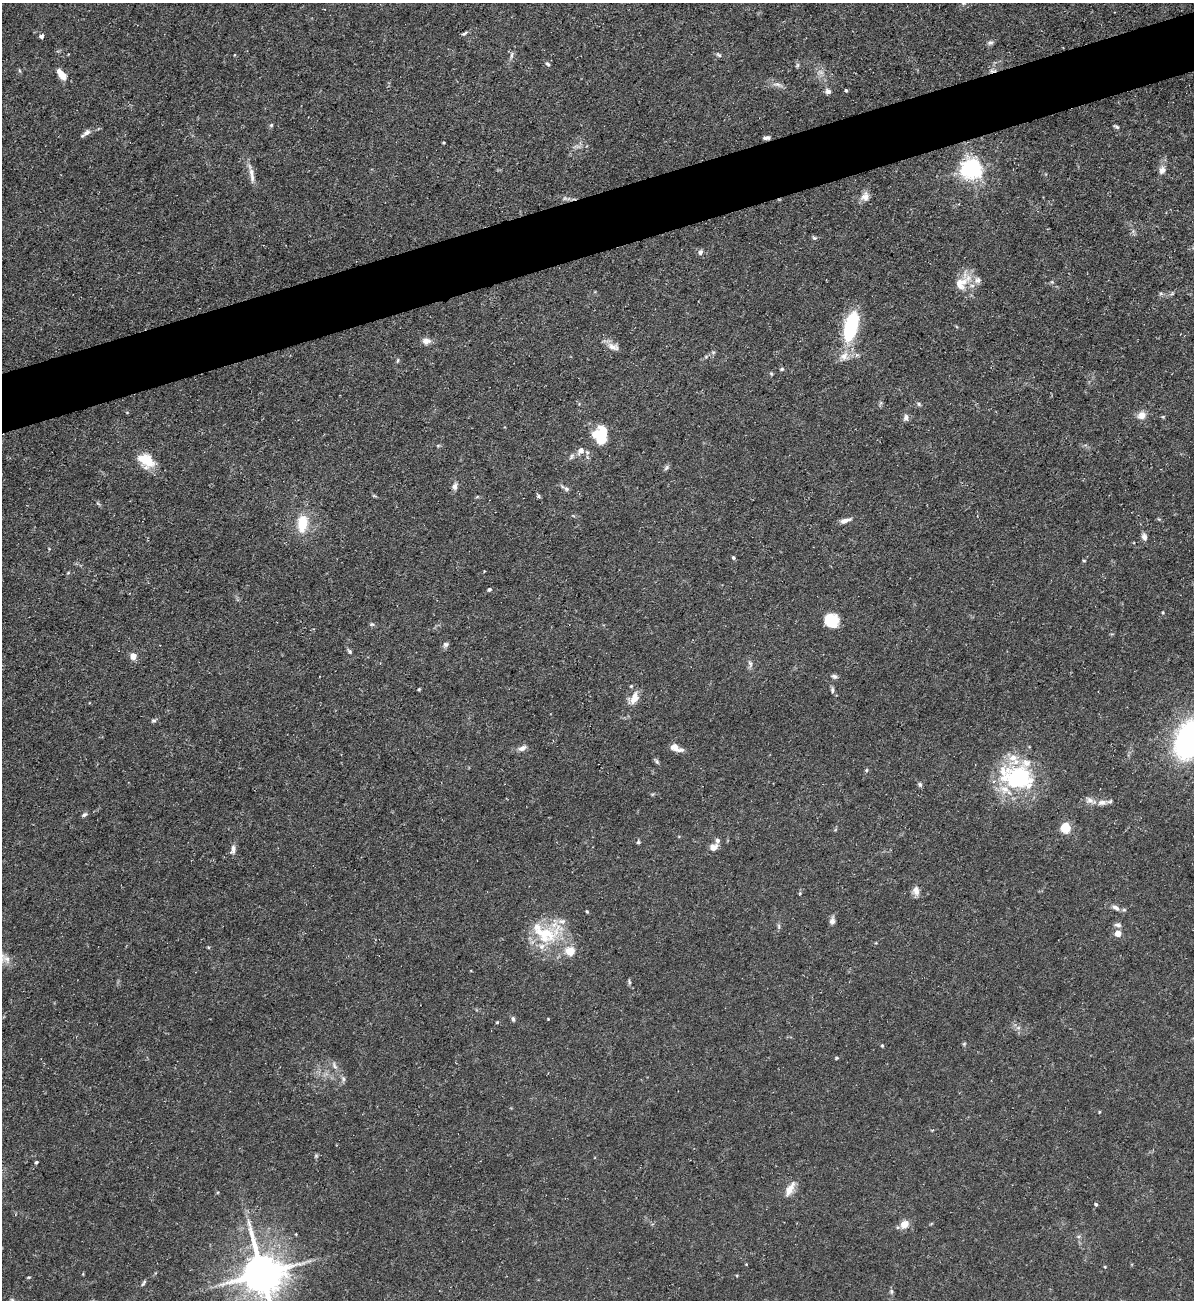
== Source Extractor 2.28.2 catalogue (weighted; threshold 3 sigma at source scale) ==
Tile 10 of 4 x 4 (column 2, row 3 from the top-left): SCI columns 1334-2525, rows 1299-2596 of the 5172 x 5191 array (HDU 1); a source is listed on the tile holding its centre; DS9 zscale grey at full resolution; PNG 1196 x 1302 px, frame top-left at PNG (2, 3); no overlay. Shown black and unused: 5% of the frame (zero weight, under 3 of 5 exposures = <1% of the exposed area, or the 3 px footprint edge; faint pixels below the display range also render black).
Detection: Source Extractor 2.28.2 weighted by HDU 2 'WHT'; one run over the whole footprint, this tile lists its part. Background 0.0757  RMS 0.0041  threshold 0.0185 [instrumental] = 3 sigma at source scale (4.5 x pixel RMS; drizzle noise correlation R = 1.50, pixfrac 1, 0.05/0.05 arcsec/px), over >= 5 px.
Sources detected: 115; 1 too faint to see at this stretch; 1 cosmic-ray / hot-pixel residue — not listed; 9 inside a brighter listed object's ellipse — not listed separately; the other 104 listed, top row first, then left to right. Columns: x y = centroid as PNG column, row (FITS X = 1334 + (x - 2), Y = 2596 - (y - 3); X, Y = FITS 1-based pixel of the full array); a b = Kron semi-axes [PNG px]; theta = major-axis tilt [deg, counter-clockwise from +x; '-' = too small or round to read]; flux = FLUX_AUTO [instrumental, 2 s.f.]
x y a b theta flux
464 33 10 4 24 0.85
41 36 5 4 - 1.3
990 43 8 6 15 1.1
512 55 9 4 85 1
719 55 8 5 -31 0.88
548 64 6 4 -30 0.8
797 65 7 4 89 0.72
61 74 13 7 -53 4.7
777 84 13 5 -7 1.9
846 90 4 3 - 0.59
828 91 8 7 - 1.4
271 125 5 4 - 0.62
1116 127 8 4 -32 0.79
87 132 11 7 33 1.9
767 138 7 4 8 1.2
443 142 3 3 - 0.47
970 169 7 7 - 230
1162 170 12 8 71 2.4
252 175 25 6 -81 3.2
865 197 12 10 82 2.9
814 238 8 4 -9 0.7
700 252 7 6 - 1.4
962 282 29 14 52 8.1
1161 293 6 4 44 0.63
851 326 32 12 75 36
426 341 11 8 5 2.5
613 347 17 9 -19 3
713 352 5 4 - 0.54
398 360 7 3 71 0.54
782 369 5 4 - 0.61
771 374 5 5 - 0.5
919 404 7 4 -38 0.73
1142 415 8 8 - 3.9
906 417 8 7 - 1.6
601 436 17 12 -89 19
438 445 6 4 1 0.52
581 451 13 8 51 2.8
146 461 22 14 -38 9.5
666 468 9 4 46 0.9
455 486 10 7 84 1.6
566 489 7 5 -43 0.95
374 496 8 3 -13 0.49
477 497 6 3 20 0.49
845 521 14 5 17 2.4
302 523 21 12 86 11
1144 537 9 6 -75 1.7
733 557 4 4 - 0.74
1084 561 5 3 - 0.39
68 573 5 3 - 0.41
489 590 5 4 - 0.67
831 620 15 13 -59 11
372 624 7 5 -18 0.73
446 645 8 7 - 1.2
350 651 6 5 - 0.78
133 656 5 5 - 5.8
750 664 11 5 -73 1.3
834 676 9 5 -22 1.1
631 686 4 4 - 0.5
419 689 3 3 - 0.46
832 690 8 5 88 0.85
634 698 16 9 64 4.7
153 721 7 4 6 0.73
1189 740 34 21 68 95
522 748 12 7 22 2
676 748 14 7 -25 3.3
657 761 9 4 -55 0.81
866 770 5 4 - 0.57
1018 778 41 30 -12 44
920 784 7 5 -88 0.79
1102 802 14 8 8 2.7
84 814 8 4 25 0.86
1066 828 5 5 - 25
638 842 6 4 89 0.69
713 847 10 8 20 2.6
233 849 12 6 79 1.9
916 890 11 8 -86 2.6
1116 908 11 7 -28 2
587 912 4 3 - 0.48
832 921 9 6 79 1.8
1117 925 11 5 -7 1.1
779 926 8 4 -82 0.74
545 933 41 26 23 23
1118 933 4 4 - 6.5
570 951 5 5 - 18
629 982 8 4 -81 0.71
513 1019 7 4 -75 0.88
548 1019 3 3 - 0.3
497 1022 4 4 - 0.41
1018 1028 7 4 19 0.8
964 1044 5 5 - 0.54
882 1045 4 3 - 0.5
837 1058 5 4 - 0.43
334 1066 13 6 -61 1.9
343 1079 7 4 -89 0.88
36 1162 3 3 - 0.66
790 1189 21 8 59 4.5
1096 1204 4 4 - 0.61
904 1224 11 9 40 4
1078 1236 6 4 -19 0.61
746 1264 3 3 - 0.32
1105 1267 4 3 - 0.35
262 1273 13 12 - 1400
143 1283 10 4 58 0.74
891 1291 8 5 -84 0.85
Overlapping masked pixels (flux is a lower limit): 1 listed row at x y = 767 138
Isophote crosses this tile's border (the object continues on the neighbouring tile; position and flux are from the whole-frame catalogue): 2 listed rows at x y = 1189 740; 262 1273